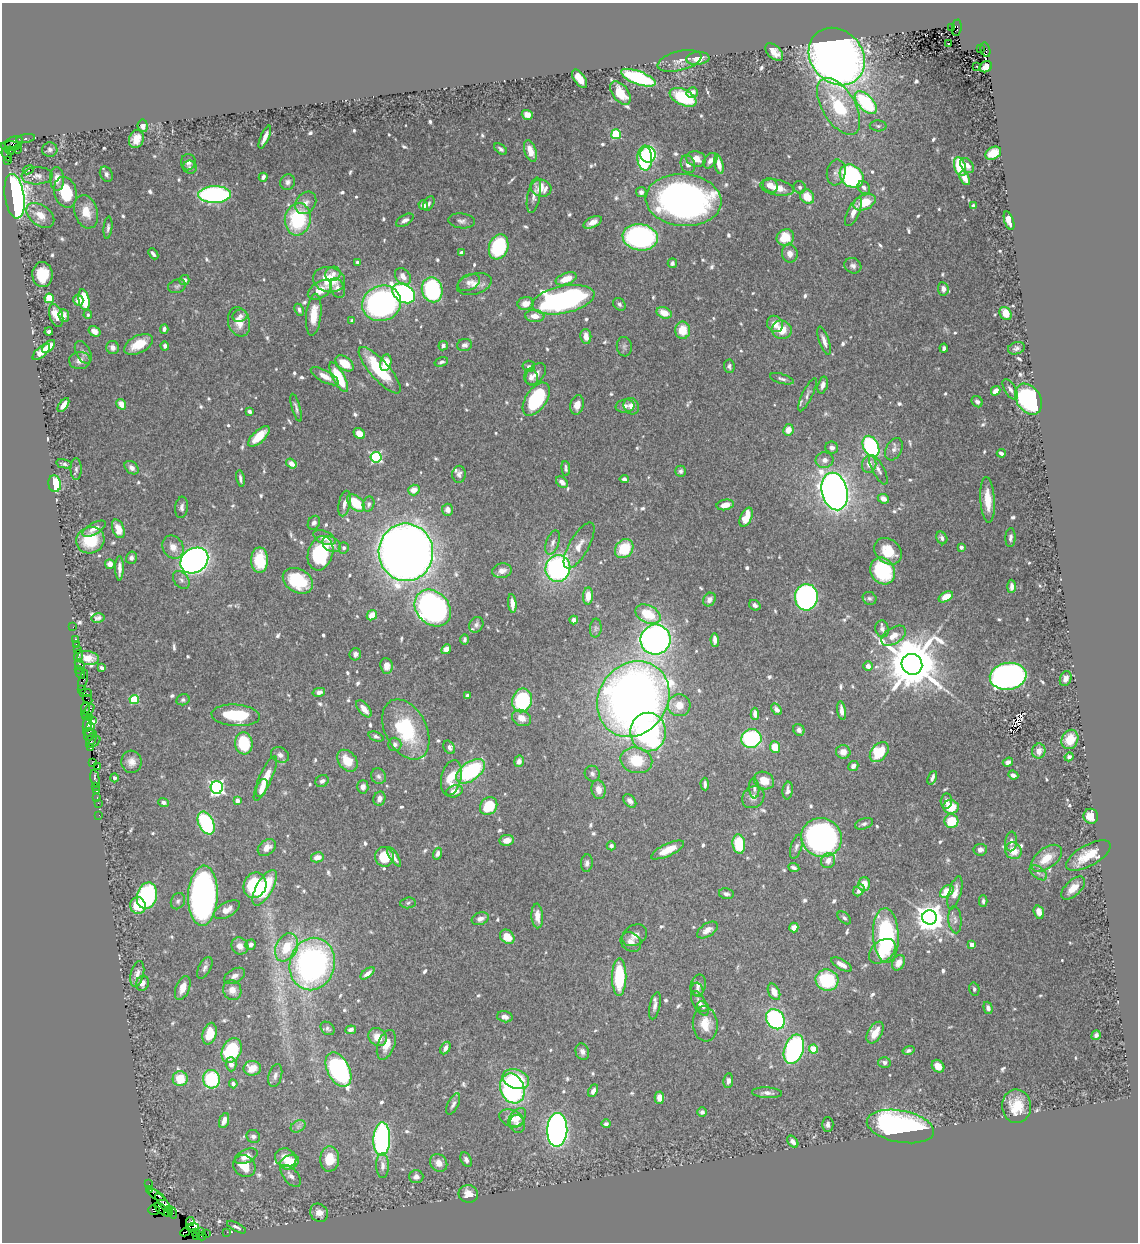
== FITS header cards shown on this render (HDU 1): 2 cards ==
NAXIS1  =                 1136
NAXIS2  =                 1240

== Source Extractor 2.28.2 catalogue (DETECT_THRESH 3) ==
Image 1136 x 1240 px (HDU 1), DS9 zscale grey, 1 PNG px = 1 image px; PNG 1140 x 1244 px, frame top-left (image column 1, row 1240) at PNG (2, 3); each listed source drawn as its Kron ellipse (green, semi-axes under 4 px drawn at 4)
Background 1.4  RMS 0.013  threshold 0.0389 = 3 sigma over >= 5 px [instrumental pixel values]
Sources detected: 741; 1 with non-positive FLUX_AUTO (blend fragments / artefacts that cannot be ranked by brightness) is neither listed nor drawn; of the other 740, the 500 brightest by FLUX_AUTO listed and drawn (240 fainter detections omitted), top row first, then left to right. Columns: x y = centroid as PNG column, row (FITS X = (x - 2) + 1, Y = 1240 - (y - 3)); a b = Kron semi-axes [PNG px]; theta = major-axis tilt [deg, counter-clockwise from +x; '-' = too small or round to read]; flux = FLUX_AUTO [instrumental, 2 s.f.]
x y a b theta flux
951 27 2 2 - 59
957 28 8 4 82 670
948 44 3 3 - 3.9
980 49 3 2 - 57
985 50 7 4 -76 450
774 52 11 6 -45 9.6
837 56 31 26 -49 900
698 58 11 6 6 9.9
679 61 22 9 14 8.6
977 66 3 3 - 5
986 67 6 5 - 5.2
638 78 18 6 -20 130
580 79 10 5 -55 11
620 93 13 7 -53 15
692 93 6 5 - 5
683 97 14 8 -25 58
866 103 14 7 -47 100
839 106 32 16 -59 59
527 115 6 5 - 9.3
143 126 6 5 - 4.7
878 126 8 5 -1 2.2
616 134 5 5 - 54
265 137 12 3 67 5.5
26 139 9 3 9 200
136 139 9 7 70 11
14 142 9 6 19 420
11 146 10 4 0 580
18 149 4 2 - 36
501 149 7 4 -37 2.5
50 150 7 7 - 3.2
10 151 4 3 - 330
530 151 11 5 -72 11
993 153 8 6 26 19
7 155 7 3 -61 70
648 155 8 8 - 75
645 158 12 7 -88 140
696 159 10 7 -16 8.5
7 160 4 3 - 220
710 161 8 6 53 4.2
188 162 8 7 - 4.2
688 164 9 7 -70 5
719 164 10 4 -77 7.2
967 165 8 5 -50 3.8
960 166 10 5 -74 36
190 167 7 6 - 2.5
28 170 6 4 25 2.9
836 172 13 9 79 5.2
106 174 8 6 -63 3.5
37 176 15 8 2 6.1
852 176 13 10 -41 140
263 177 4 3 - 3.1
965 178 7 4 -61 6.6
57 179 12 7 -88 7.8
288 182 8 7 - 3.3
770 185 8 6 -42 6.2
800 187 6 6 - 2.1
864 187 7 5 -54 3.5
541 188 10 8 -15 15
777 188 17 7 -11 13
65 192 15 11 -75 41
641 192 5 5 - 3.2
215 195 16 8 1 180
534 195 18 6 79 5.5
15 196 22 9 -81 400
807 197 8 6 -52 15
683 200 38 26 -4 440
864 202 12 7 24 22
306 203 12 9 51 5.9
429 203 8 5 64 2
423 205 5 4 - 3.9
973 206 4 3 - 2.6
86 212 17 11 -73 16
853 212 15 6 65 7.3
40 215 16 10 -37 10
298 219 16 13 81 70
405 220 10 5 30 3.8
461 221 13 7 -6 3.8
1009 221 10 4 -71 7.9
592 222 10 5 27 7.3
108 228 11 4 84 2.5
640 237 17 13 -10 190
785 237 9 7 30 23
499 247 13 9 70 76
461 253 4 4 - 2.1
153 254 6 3 -48 2.7
790 254 9 8 - 6.4
358 262 4 3 - 2.7
672 263 5 4 - 2.1
853 266 8 7 - 3.5
333 274 8 7 - 4.5
42 275 12 10 -89 22
403 276 9 7 -53 6.9
566 279 11 6 21 14
184 280 5 5 - 3.3
329 280 16 12 -15 24
469 282 12 7 27 4.9
474 284 18 10 17 9.1
177 286 9 6 19 2.3
337 288 10 6 -67 4.8
943 289 7 5 -83 5.2
320 290 13 8 31 12
432 290 12 10 -76 120
404 293 12 8 -34 220
49 298 5 5 - 22
78 300 5 5 - 7
84 300 11 5 -78 37
563 300 32 13 12 240
382 303 20 17 23 270
525 304 8 6 10 8
619 304 7 5 -47 2.3
299 310 6 4 -66 2.7
664 313 8 5 -20 12
1006 313 7 5 -54 16
56 315 12 6 -73 12
64 315 6 5 - 3.8
88 315 4 4 - 2.1
314 315 21 7 84 16
240 316 7 6 - 4.3
535 316 9 6 -5 9.2
352 321 4 3 - 2.8
239 322 15 11 -72 14
775 324 8 7 - 8.4
164 329 5 4 - 3.1
683 330 8 7 - 17
782 330 10 9 - 15
49 331 4 3 - 2.4
94 331 6 5 - 6.9
586 336 7 5 -81 6.8
824 341 15 5 -71 6.1
138 344 15 8 27 22
465 345 8 6 15 2.8
49 346 8 4 45 8
165 346 4 4 - 2.9
443 346 5 4 - 2.1
113 347 7 6 - 4.2
624 347 10 7 -83 2.6
944 348 4 3 - 2.3
1016 348 8 6 18 3.2
41 352 11 5 41 10
83 352 12 7 -62 4
80 360 10 8 6 6
441 362 7 4 18 2
345 363 10 6 -36 18
386 363 8 5 79 14
529 366 6 5 - 2.2
729 366 7 5 -83 2.4
380 370 30 9 -49 52
536 374 12 8 49 6.4
325 376 15 6 -28 8.2
339 377 16 6 -61 41
531 377 8 7 - 4.7
782 379 12 4 -15 2.9
823 385 9 5 74 4.4
1010 389 11 5 -59 3.8
996 391 5 4 - 6.8
807 395 18 5 65 3.7
536 399 19 10 56 85
1029 399 17 12 -56 190
977 402 6 5 - 3
121 404 5 4 - 8.6
63 405 8 4 54 7.4
577 405 9 6 76 8.6
625 406 9 6 9 4.2
631 406 8 7 - 5.4
296 408 14 4 -74 2.9
249 411 4 3 - 2.5
788 430 6 5 - 10
359 433 6 5 - 11
259 436 14 6 42 21
871 447 11 7 -63 130
832 448 6 6 - 3.8
894 449 12 8 62 4.5
1001 453 4 3 - 2.7
376 457 5 5 - 120
825 460 9 8 - 5.2
291 463 6 4 -36 8.8
64 464 8 4 -11 2.1
869 464 9 7 80 6.4
132 468 8 5 -43 3.9
566 468 7 4 -87 2.1
76 469 11 5 -90 2.7
878 470 16 6 -62 4.9
681 471 5 5 - 2.3
459 474 8 6 86 3.6
240 479 8 4 -80 2.9
624 479 4 4 - 3.2
562 482 7 4 -41 6.1
55 484 8 6 -82 31
414 490 6 5 - 10
835 491 19 12 -76 790
883 499 6 4 -24 6.1
988 500 23 7 -86 17
356 503 10 6 -44 29
344 504 13 6 79 5.3
369 504 8 5 72 3
725 505 8 5 10 9.3
181 507 11 6 83 3.8
447 510 6 5 - 4.9
746 517 10 5 65 21
314 523 7 5 59 2.7
94 529 13 5 29 6.2
118 529 10 6 -69 11
325 538 12 6 -24 5.7
942 538 6 5 - 3.1
1010 538 9 5 87 2.9
90 540 14 13 - 35
553 543 12 6 72 4.6
331 544 10 7 -30 7.4
579 546 26 9 60 12
173 547 12 10 -57 9.1
961 547 4 4 - 2.3
344 548 5 5 - 2.1
624 549 10 8 50 35
888 551 15 12 -38 22
406 552 29 27 -89 1700
320 553 17 12 73 80
131 558 6 5 - 2.8
260 560 13 8 90 37
194 561 15 12 34 660
110 564 5 5 - 7.2
119 568 12 3 90 5
558 568 13 12 - 210
502 571 10 7 11 7.7
883 571 14 11 -59 66
181 580 10 7 -51 3.4
298 581 16 11 -29 43
1011 586 7 3 88 3.5
588 596 8 5 88 12
806 597 13 11 87 260
946 597 8 4 29 15
870 598 7 6 - 2.3
709 599 7 6 - 4.6
512 603 9 4 -84 7.4
755 605 6 5 - 3.5
433 608 20 16 -47 350
648 614 13 8 -26 31
372 615 5 4 - 13
98 618 6 5 - 2.9
574 620 4 4 - 3.9
476 625 8 6 62 2.7
73 627 2 2 - 7.4
596 628 9 6 85 2.1
882 629 8 6 -77 3.2
894 636 14 8 33 9.7
76 639 3 2 - 75
465 639 5 4 - 2.4
656 640 15 15 - 420
715 640 6 4 -88 5.4
76 644 3 2 - 19
446 649 5 4 - 5
77 650 3 2 - 99
355 654 6 6 - 3
79 655 6 2 71 39
88 658 11 7 -10 8.8
912 664 11 10 - 6900
80 665 6 3 -54 290
387 666 8 6 -83 6.2
868 666 5 4 - 6
102 668 4 3 - 2.5
79 669 3 3 - 46
80 673 6 4 -61 100
1008 676 18 13 9 390
1066 679 8 5 70 4.8
83 680 10 4 73 450
82 690 3 2 - 89
319 692 6 4 12 3.7
86 693 6 2 0 150
467 695 4 3 - 2.3
87 699 5 2 - 250
633 699 40 34 53 840
134 700 4 4 - 42
183 700 6 5 - 2.2
522 700 12 10 76 76
679 705 11 11 - 12
85 709 6 3 79 210
364 709 10 5 -51 9.6
776 709 6 4 -53 3.3
88 711 8 3 47 240
842 711 9 4 -81 5.7
755 714 6 4 -86 5.7
86 715 3 2 - 68
236 715 24 10 -4 46
89 717 4 3 - 59
521 718 10 7 -28 8.3
92 720 4 3 - 73
87 724 8 3 81 320
91 727 3 2 - 77
406 729 32 20 -62 71
799 730 6 5 - 3.6
89 732 6 2 -14 180
648 732 19 18 - 200
89 735 6 5 - 54
376 737 8 4 -22 2.4
751 739 10 9 - 96
1070 739 10 8 64 18
92 740 9 3 65 170
94 742 7 2 39 97
244 743 11 8 -83 45
395 744 7 6 - 3.1
449 747 7 5 -56 2.7
775 747 6 5 - 14
91 748 4 2 - 88
1039 751 7 6 - 7.9
843 752 7 6 - 7.3
879 752 11 7 50 33
280 755 9 7 -27 4.2
1069 757 5 4 - 2.7
636 760 16 12 -13 32
347 761 12 9 -50 17
519 761 6 5 - 4.4
131 762 11 10 - 6.6
1008 762 5 4 - 3.1
92 763 3 2 - 51
98 766 4 3 - 160
853 766 5 4 - 4.4
471 771 17 9 36 98
592 774 8 7 - 3.3
1013 775 5 4 - 3.8
378 776 8 7 - 3
95 778 8 4 -78 270
114 778 4 4 - 2.5
265 778 24 6 65 17
451 778 18 10 77 20
932 778 7 3 67 2.8
322 781 7 5 37 2.7
764 781 10 8 -26 13
705 784 6 3 -87 3
96 786 3 2 - 95
217 787 6 6 - 220
363 787 7 5 86 4.3
262 788 9 5 69 7.3
754 788 10 5 -86 2.8
598 789 9 7 -80 8.1
97 791 3 3 - 5.2
454 791 8 6 20 9.7
788 791 9 5 84 4
97 797 3 2 - 43
753 797 12 10 45 5.8
379 799 7 6 - 5
237 801 4 4 - 8.6
630 801 8 5 -47 4.1
946 801 7 5 84 3.9
164 802 6 4 -20 2.8
98 803 2 2 - 34
489 806 9 8 - 31
951 807 8 7 - 23
99 815 2 2 - 32
1091 816 7 7 - 13
951 821 7 7 - 27
206 823 12 7 -65 100
864 824 9 5 19 2.6
822 837 20 19 - 320
507 840 7 5 9 9.1
1011 841 10 6 85 4.2
739 844 9 6 -81 36
611 846 4 4 - 2.4
267 847 10 7 38 7
796 847 12 5 74 3
668 850 18 6 25 15
980 850 6 6 - 3.5
1013 851 8 8 - 14
437 854 6 4 69 3.5
1088 856 25 10 29 27
317 857 6 5 - 8.6
384 857 10 9 - 26
394 857 11 3 -58 4
1046 858 18 10 37 19
828 861 8 7 - 6.6
587 863 9 6 83 3.2
794 868 5 3 - 2.7
1038 873 10 5 -38 3.4
864 884 7 6 - 13
255 885 13 11 68 71
265 888 20 8 60 44
1073 888 15 7 43 12
859 890 6 5 - 5.1
947 891 8 5 41 20
955 893 17 6 75 8.5
726 894 7 5 -11 2.9
147 896 13 10 76 100
203 896 30 15 87 410
178 901 8 6 60 2.7
983 901 6 3 90 2.1
408 903 7 5 5 2.1
138 906 8 7 - 24
227 910 14 7 29 8.2
1039 912 7 5 -72 7.3
537 916 12 6 -87 9
929 917 7 7 - 1400
844 918 8 5 -43 2.3
480 919 9 6 20 5.5
955 920 13 6 -85 4
794 928 5 4 - 8
707 930 12 6 33 7
635 935 13 10 31 5.8
886 935 27 13 -88 110
507 937 8 6 -43 14
631 942 11 9 -39 5.8
251 945 5 5 - 3.4
972 945 4 4 - 7.7
240 946 9 8 - 6.9
286 947 15 10 61 28
882 951 15 10 39 19
898 963 8 6 62 9.4
312 964 26 22 76 280
842 965 11 5 -30 6.9
205 968 12 6 62 3.3
367 973 8 4 39 4.7
137 974 13 6 76 5.8
234 976 11 7 30 4.3
619 977 18 7 89 50
827 980 11 10 - 62
142 983 7 6 - 5.9
698 985 11 7 75 4.4
183 988 13 7 69 9.2
974 989 6 5 - 2.1
232 990 10 9 - 7.2
697 990 7 5 -66 2.4
774 992 9 5 -64 11
700 1003 14 6 -60 4.6
655 1006 14 5 78 4.7
703 1006 6 5 - 2.1
988 1008 6 4 -71 4.1
505 1017 8 5 -14 5.2
775 1019 11 8 -56 120
705 1024 17 12 -84 16
327 1028 8 6 -41 2.3
351 1030 5 4 - 2.9
875 1033 12 7 58 13
210 1034 11 6 75 21
1096 1035 5 4 - 3.1
378 1037 10 8 -44 10
386 1045 15 8 70 10
445 1048 7 4 62 4.5
794 1049 15 9 70 180
813 1049 4 4 - 31
232 1050 13 9 65 60
908 1050 6 4 14 2.1
582 1052 8 6 -70 4.1
884 1063 6 5 - 3.2
231 1064 7 5 -88 5.2
938 1066 7 5 -47 9.7
252 1068 8 7 - 12
338 1070 18 11 -63 220
275 1076 12 6 75 4.1
180 1079 7 7 - 22
211 1079 9 8 - 61
516 1079 14 9 -20 42
728 1081 7 5 82 3.8
233 1084 4 4 - 3
512 1088 15 12 -69 160
593 1091 7 4 65 4.7
767 1093 15 5 -3 5.1
659 1098 6 4 -88 6.4
453 1104 11 5 65 3.4
1016 1106 17 14 -87 23
702 1112 5 4 - 2.8
512 1118 13 8 -20 10
517 1118 11 7 51 8.7
224 1121 8 4 70 6.7
517 1124 9 7 -73 4
606 1124 4 4 - 2.4
828 1124 7 5 -88 3.4
298 1126 8 5 31 2.8
900 1126 34 16 -10 240
557 1130 17 10 88 540
253 1136 7 6 - 3.5
382 1139 17 8 88 200
793 1142 7 4 -50 4.6
246 1156 12 6 24 9.3
286 1158 11 9 -22 10
330 1159 12 9 86 18
466 1160 8 5 -64 3
290 1162 10 7 25 17
439 1163 9 8 - 7.7
244 1166 12 10 -41 20
382 1166 12 6 -89 5.2
291 1176 13 7 -49 5.1
416 1177 7 6 - 4.1
149 1184 2 2 - 21
150 1190 4 2 - 75
468 1194 10 9 - 9.5
156 1195 9 2 -30 120
163 1203 12 4 -50 900
170 1209 3 3 - 59
154 1210 6 5 - 140
162 1210 9 4 -37 1200
168 1213 4 2 - 89
172 1213 6 4 -73 170
319 1213 9 8 - 7.2
190 1222 4 3 - 65
192 1227 6 3 1 730
236 1227 10 4 -28 2.8
185 1232 5 3 - 250
196 1232 3 2 - 44
200 1232 2 2 - 23
227 1232 2 2 - 16
206 1234 2 2 - 17
197 1236 2 2 - 9
202 1236 4 2 - 43
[240 fainter detections neither listed nor drawn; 1 non-positive-flux detection neither listed nor drawn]